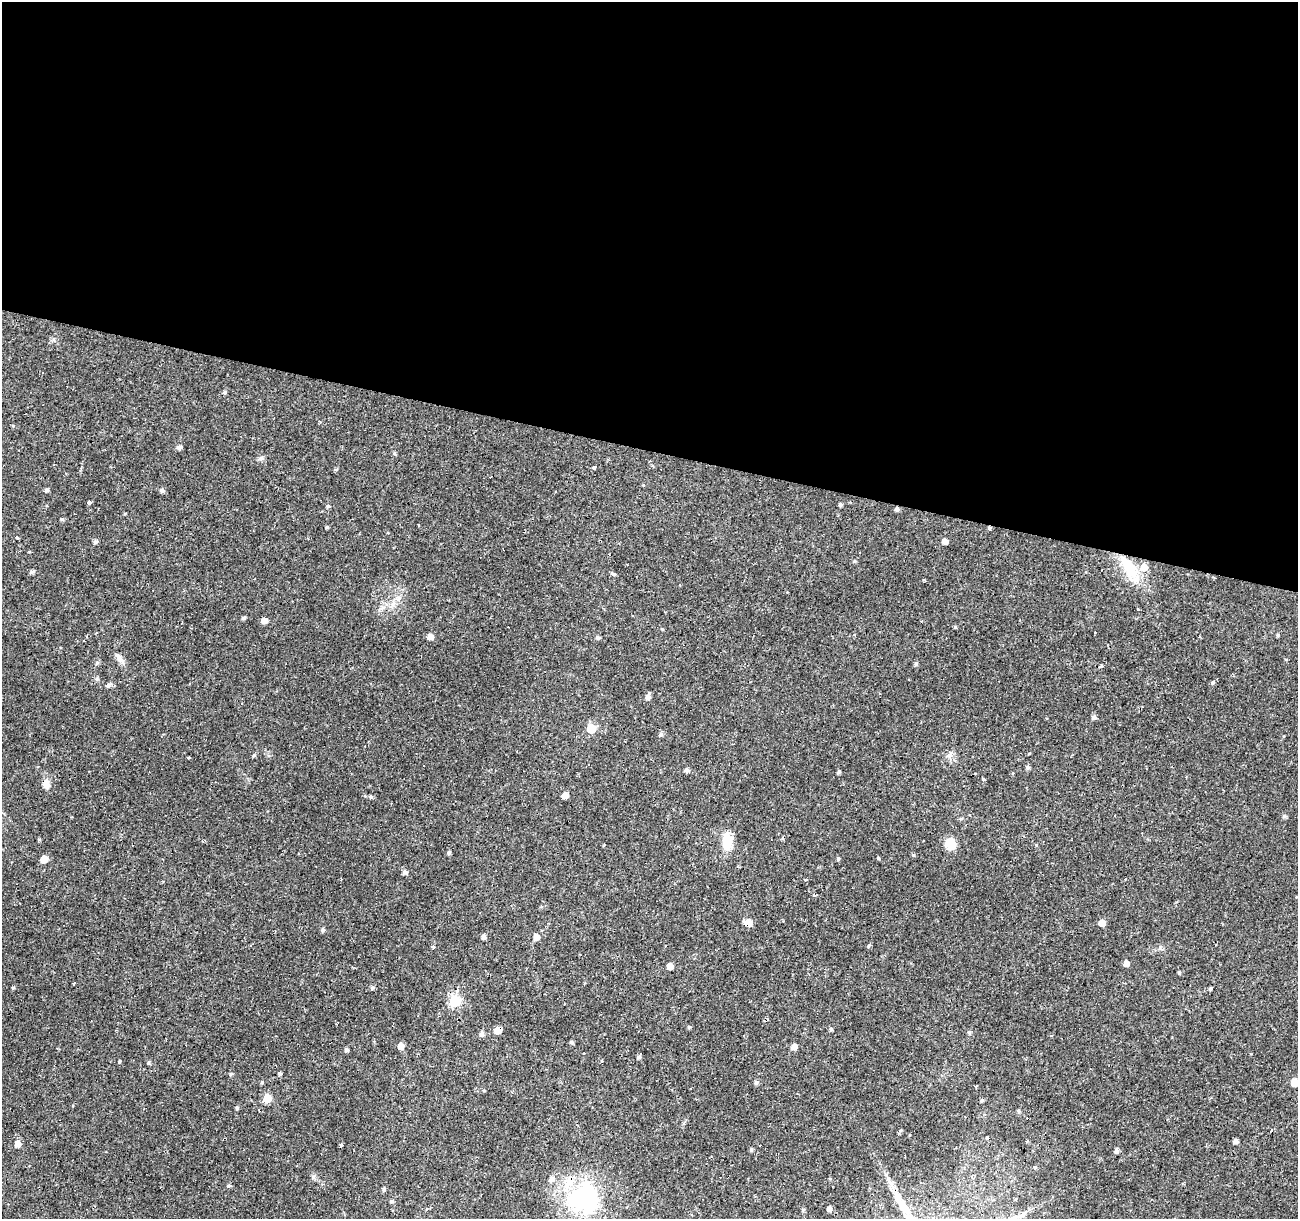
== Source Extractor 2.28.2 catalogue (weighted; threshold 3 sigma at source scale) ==
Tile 3 of 4 x 4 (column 3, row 1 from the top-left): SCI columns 2591-3886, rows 3868-5084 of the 5186 x 5364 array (HDU 1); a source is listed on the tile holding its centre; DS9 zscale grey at full resolution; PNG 1300 x 1221 px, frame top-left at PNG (2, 2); no overlay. Shown black and unused: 37% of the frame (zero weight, under 2 of 3 exposures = <1% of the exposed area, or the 3 px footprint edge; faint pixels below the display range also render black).
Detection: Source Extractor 2.28.2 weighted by HDU 2 'WHT'; one run over the whole footprint, this tile lists its part. Background 0.024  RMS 0.0033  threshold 0.015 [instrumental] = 3 sigma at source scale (4.5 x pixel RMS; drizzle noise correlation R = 1.50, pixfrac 1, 0.0396/0.0396 arcsec/px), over >= 5 px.
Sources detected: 121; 9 cosmic-ray / hot-pixel residue — not listed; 4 inside a brighter listed object's ellipse — not listed separately; the other 108 listed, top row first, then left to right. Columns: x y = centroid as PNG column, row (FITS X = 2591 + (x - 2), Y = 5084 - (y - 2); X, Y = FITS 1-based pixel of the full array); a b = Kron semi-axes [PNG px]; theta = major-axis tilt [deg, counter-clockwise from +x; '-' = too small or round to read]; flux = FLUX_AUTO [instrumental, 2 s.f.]
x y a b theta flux
179 447 7 5 26 0.76
394 453 5 4 - 0.44
261 458 7 5 41 0.7
594 467 4 3 - 0.92
335 469 6 3 1 0.41
46 490 5 4 - 0.69
162 491 5 5 - 0.88
89 503 4 3 - 2
840 505 4 4 - 0.7
328 506 4 4 - 0.47
897 509 5 4 - 0.77
62 519 4 4 - 0.49
327 527 4 3 - 0.41
17 537 7 2 -15 0.36
945 541 5 4 - 1.8
95 542 5 4 - 0.69
854 561 5 3 - 0.35
1130 569 29 16 -53 10
32 571 6 4 1 0.53
613 574 5 3 - 1.4
244 618 5 3 - 0.7
264 621 5 5 - 2
955 627 4 4 - 0.36
1278 635 4 4 - 0.41
430 637 5 5 - 2.1
598 638 5 5 - 0.62
119 658 18 6 -49 1.8
97 663 6 4 67 0.58
916 663 6 4 74 0.53
1213 683 5 5 - 0.5
108 685 8 5 27 0.7
647 697 7 6 - 1.1
1094 717 5 5 - 0.9
591 729 5 5 - 13
661 734 5 5 - 0.7
949 755 9 7 19 1.4
254 756 5 4 - 0.48
188 758 3 3 - 1.7
1028 767 5 5 - 0.66
687 770 4 4 - 1
839 772 5 4 - 0.51
983 779 4 3 - 0.4
46 784 10 8 -83 2.4
565 796 5 5 - 3
371 797 6 5 - 0.54
1285 816 5 4 - 0.58
39 839 5 3 - 0.28
727 842 21 11 87 5.8
950 844 11 11 - 4.9
449 853 5 4 - 0.61
913 855 5 4 - 0.34
878 858 4 3 - 0.37
44 859 6 5 - 3.1
838 859 4 4 - 0.47
405 872 6 5 - 0.93
805 880 3 2 - 0.68
815 895 3 3 - 2.6
748 922 8 5 -18 3.4
1102 923 5 5 - 3.2
323 930 5 4 - 0.63
484 936 5 4 - 1.2
536 937 6 5 - 2.3
433 946 3 3 - 1.2
869 946 5 3 - 0.36
1126 963 5 5 - 1.6
670 966 5 5 - 2.2
1179 972 4 4 - 0.39
73 983 3 2 - 0.48
13 988 4 4 - 0.39
372 988 5 5 - 0.59
1210 989 5 3 - 0.37
455 1001 6 6 - 27
689 1027 4 4 - 0.42
831 1029 5 4 - 0.52
498 1030 5 5 - 3.7
969 1032 5 5 - 0.52
482 1034 6 5 - 1.1
571 1042 5 4 - 0.47
401 1046 5 5 - 2.3
794 1047 5 5 - 2.1
346 1050 5 4 - 0.69
639 1057 5 4 - 0.66
119 1061 3 3 - 0.33
149 1062 5 3 - 0.37
280 1074 4 3 - 1.3
756 1082 5 5 - 0.68
1295 1083 5 5 - 6.7
976 1086 3 2 - 0.41
267 1098 6 5 - 7.2
982 1100 5 4 - 0.47
237 1108 4 4 - 0.45
1019 1111 6 4 -85 0.47
987 1137 4 3 - 0.45
1236 1141 4 4 - 1.3
18 1144 5 5 - 2.2
340 1145 4 3 - 6.3
751 1150 5 4 - 0.48
1116 1151 5 4 - 1.1
1035 1167 5 4 - 0.39
830 1178 4 3 - 0.31
228 1186 5 4 - 0.45
384 1189 5 4 - 0.64
583 1198 46 38 4 39
899 1199 31 8 -59 6
392 1201 5 4 - 0.53
829 1209 5 4 - 1.4
803 1210 5 5 - 0.47
1023 1215 8 7 - 1
Overlapping masked pixels (flux is a lower limit): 4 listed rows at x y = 897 509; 46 784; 498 1030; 899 1199
Isophote crosses this tile's border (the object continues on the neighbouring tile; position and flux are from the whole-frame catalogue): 1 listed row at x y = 1295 1083
Unlisted compact peaks at least as high as the median listed source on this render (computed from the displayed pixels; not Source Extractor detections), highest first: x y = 97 679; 313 1177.